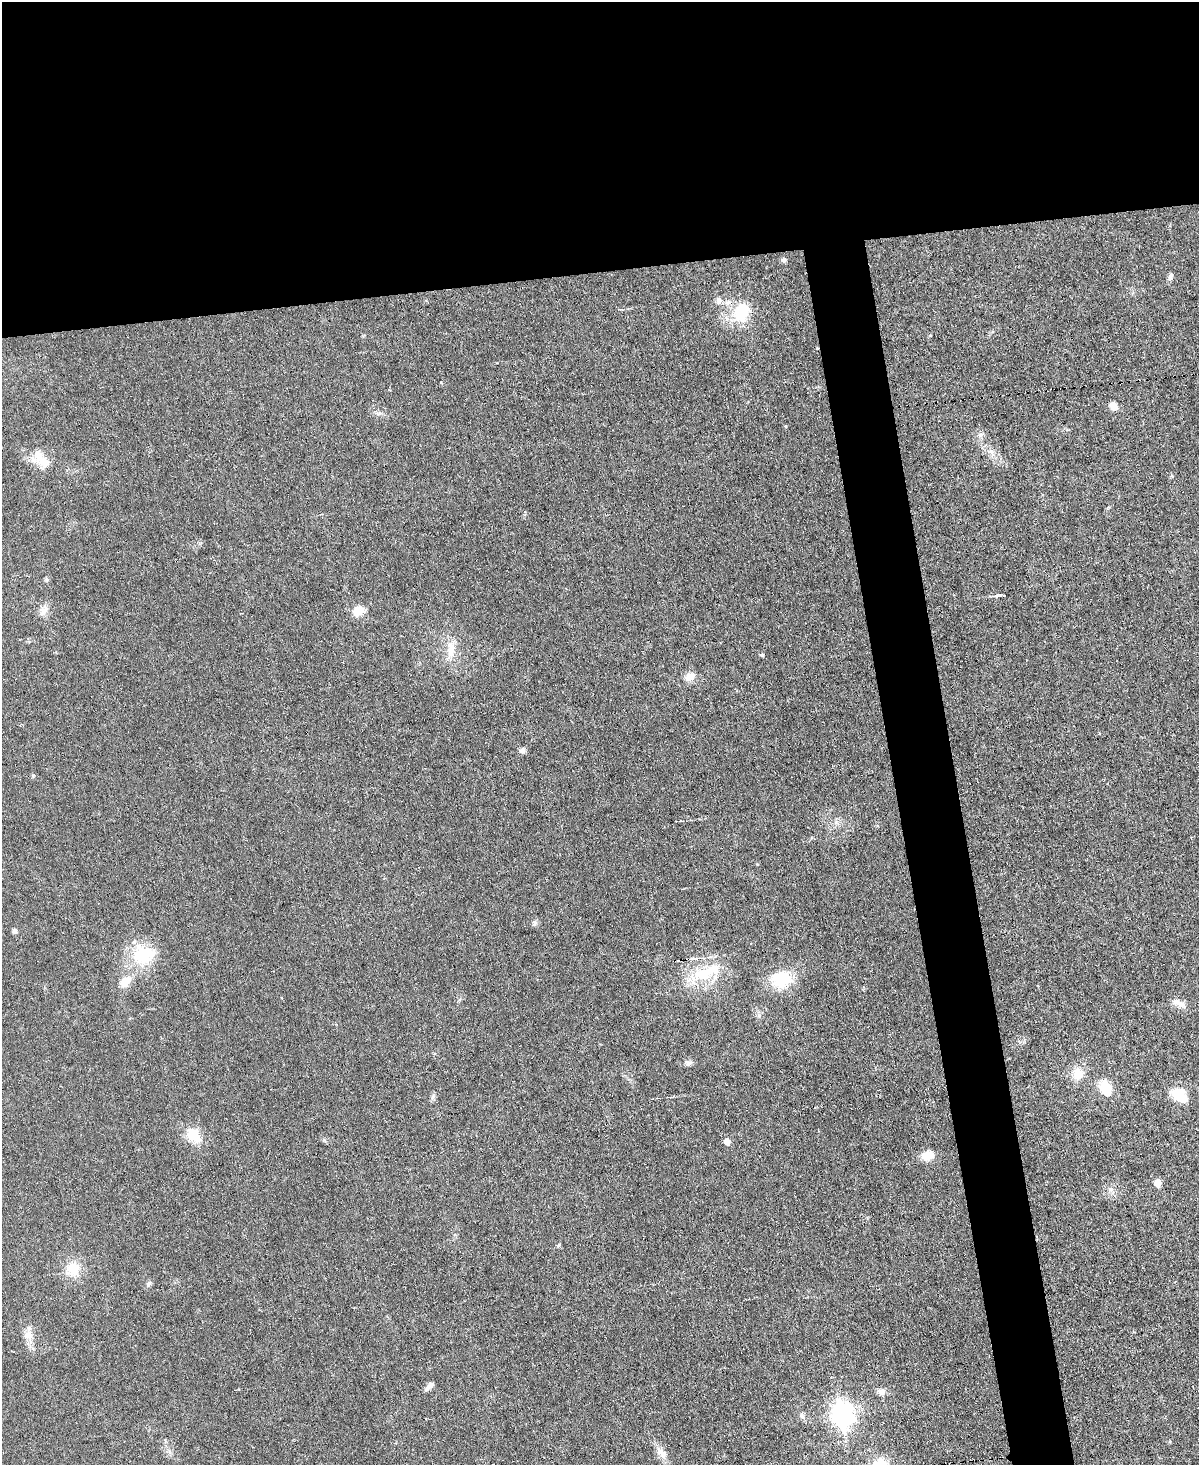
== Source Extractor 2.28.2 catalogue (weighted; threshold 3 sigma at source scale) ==
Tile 2 of 4 x 3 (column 2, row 1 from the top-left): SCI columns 1199-2395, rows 3173-4635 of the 4790 x 4768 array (HDU 1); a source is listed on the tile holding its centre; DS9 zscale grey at full resolution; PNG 1201 x 1467 px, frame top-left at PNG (2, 2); no overlay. Shown black and unused: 23% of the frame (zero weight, under 3 of 6 exposures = <1% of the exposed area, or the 3 px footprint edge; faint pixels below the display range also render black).
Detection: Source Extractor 2.28.2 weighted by HDU 2 'WHT'; one run over the whole footprint, this tile lists its part. Background 0.0345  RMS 0.0041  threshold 0.0169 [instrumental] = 3 sigma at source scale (4.09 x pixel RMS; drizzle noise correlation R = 1.36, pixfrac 0.8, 0.05/0.05 arcsec/px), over >= 5 px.
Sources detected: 46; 1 cosmic-ray / hot-pixel residue — not listed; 1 inside a brighter listed object's ellipse — not listed separately; the other 44 listed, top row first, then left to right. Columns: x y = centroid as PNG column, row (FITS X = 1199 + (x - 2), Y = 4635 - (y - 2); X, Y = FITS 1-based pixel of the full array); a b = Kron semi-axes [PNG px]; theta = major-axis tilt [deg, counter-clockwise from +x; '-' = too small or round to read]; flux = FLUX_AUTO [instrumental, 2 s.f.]
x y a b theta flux
784 260 8 6 43 0.9
1170 276 9 6 72 1.1
719 300 8 8 - 1.7
741 312 22 16 73 15
930 335 4 2 - 0.29
1114 406 10 9 - 2.3
980 435 7 6 - 1.3
41 459 32 13 -45 7.1
46 579 6 5 - 0.69
997 596 10 4 15 0.92
43 611 14 10 66 2.9
358 611 13 9 13 5.6
451 649 23 10 85 6.1
762 655 5 4 - 0.54
690 677 13 9 24 3.7
1099 733 3 2 - 0.34
522 751 7 7 - 1.4
534 923 9 6 72 1
14 931 5 5 - 1.2
143 955 32 26 3 18
693 959 15 4 6 1.8
706 973 41 15 22 17
781 979 25 22 -2 15
125 982 13 9 44 5.3
1179 1003 21 7 -26 2.9
688 1063 8 7 - 1.2
1078 1074 18 14 -83 5.7
1105 1087 16 10 -67 9.2
1179 1095 21 14 -25 8.2
433 1097 8 6 70 1
193 1135 23 16 -53 7.9
727 1142 6 6 - 2.5
927 1156 11 8 17 7.1
1158 1183 5 5 - 6.2
1111 1189 7 5 11 1.2
558 1245 6 4 88 0.53
73 1269 19 16 46 8.2
149 1283 7 6 - 0.95
28 1335 13 9 -88 3.2
429 1386 13 5 44 1.7
881 1392 10 8 -14 1.9
842 1414 10 8 -80 230
802 1416 7 6 - 0.96
661 1453 20 10 -48 3.7
Isophote crosses this tile's border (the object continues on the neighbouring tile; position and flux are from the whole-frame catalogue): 1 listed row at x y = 1179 1003
Unlisted compact peaks at least as high as the median listed source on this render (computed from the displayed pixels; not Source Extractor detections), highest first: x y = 786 426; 836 822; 441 382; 324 1140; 759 1015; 379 413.